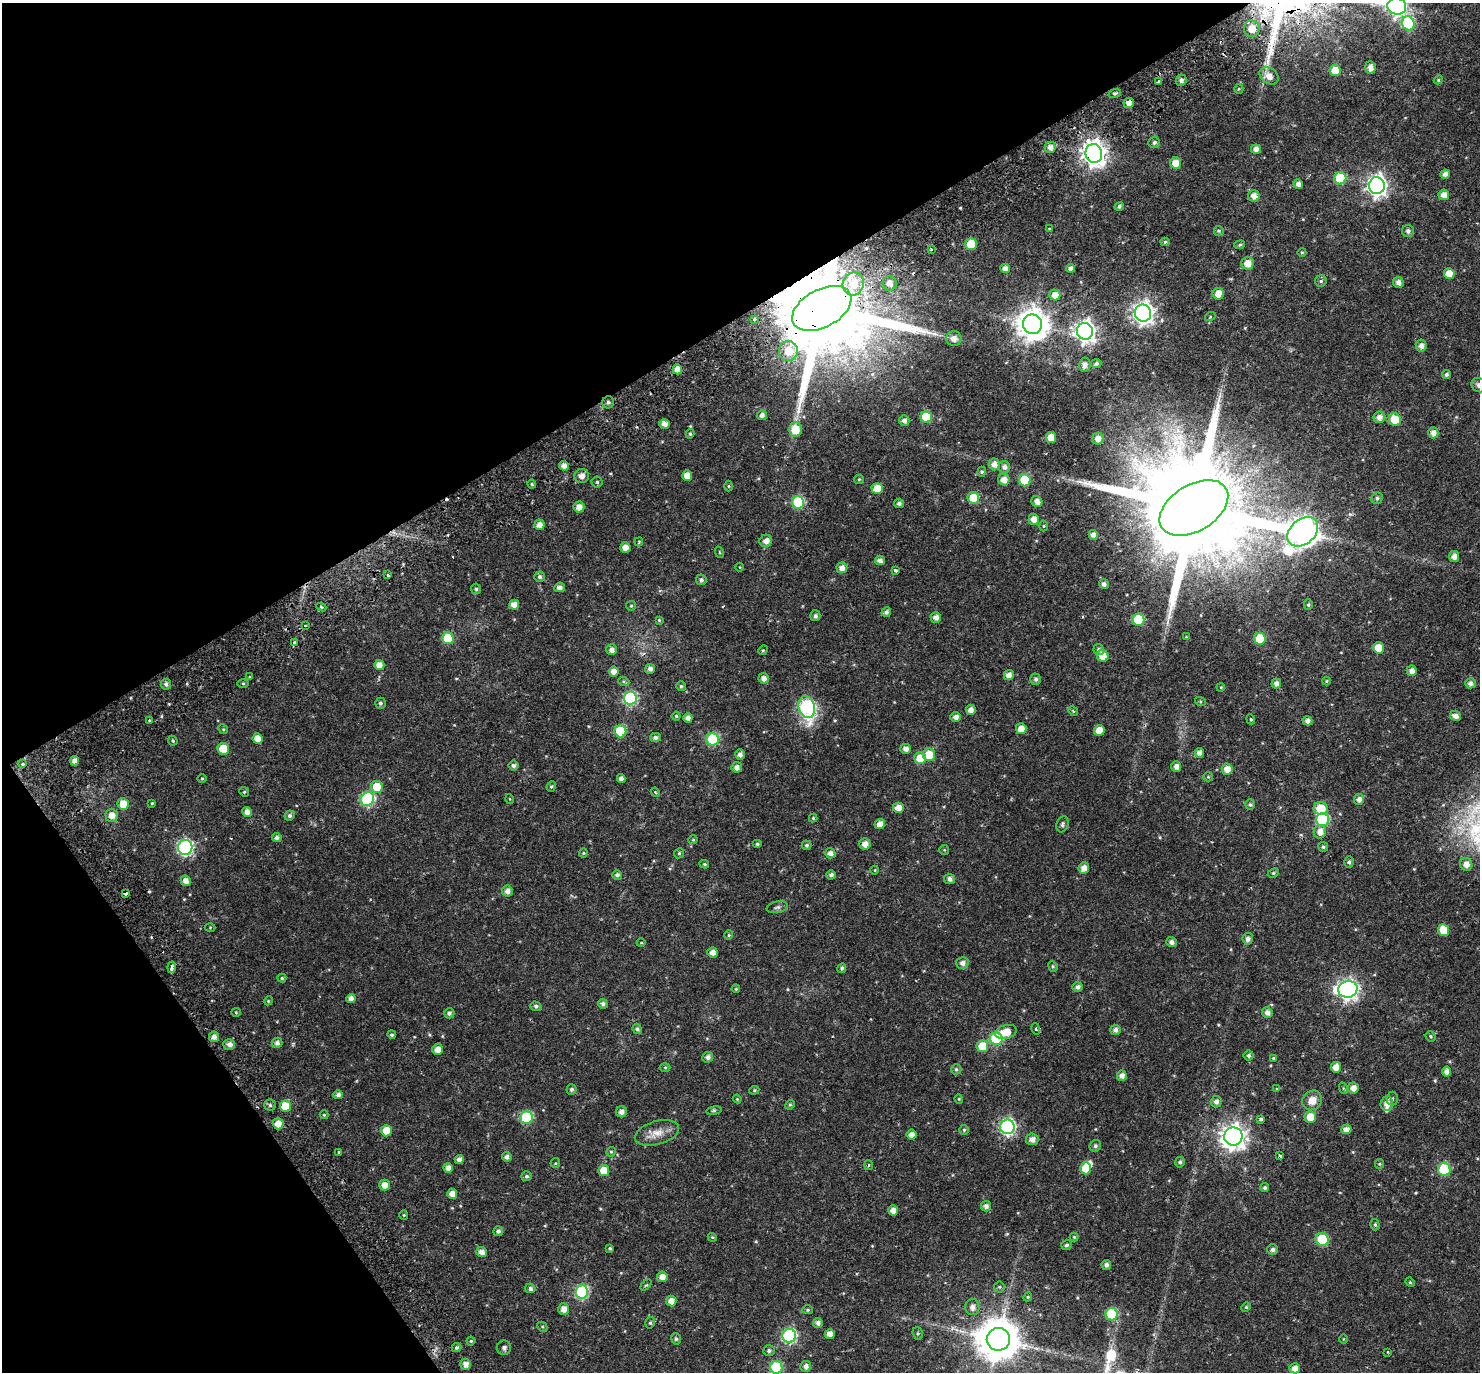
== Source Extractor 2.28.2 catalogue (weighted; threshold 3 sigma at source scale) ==
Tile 5 of 4 x 4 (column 1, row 2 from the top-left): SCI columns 68-1545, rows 2960-4329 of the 6051 x 5978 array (HDU 1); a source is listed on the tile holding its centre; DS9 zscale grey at full resolution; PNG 1482 x 1374 px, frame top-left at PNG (2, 3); each listed source drawn as its Kron ellipse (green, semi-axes under 4 px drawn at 4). Shown black and unused: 30% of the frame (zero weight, under 2 of 3 exposures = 5% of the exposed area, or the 3 px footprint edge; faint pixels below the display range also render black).
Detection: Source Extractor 2.28.2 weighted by HDU 2 'WHT'; one run over the whole footprint, this tile lists its part. Background 0.0628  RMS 0.0047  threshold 0.0209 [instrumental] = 3 sigma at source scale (4.5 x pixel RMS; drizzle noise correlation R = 1.50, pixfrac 1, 0.0396/0.0396 arcsec/px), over >= 5 px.
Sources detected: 368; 1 inside a brighter object's white glare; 7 cosmic-ray / hot-pixel residue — neither listed nor drawn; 3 inside a brighter listed object's ellipse — not listed separately; the other 357 listed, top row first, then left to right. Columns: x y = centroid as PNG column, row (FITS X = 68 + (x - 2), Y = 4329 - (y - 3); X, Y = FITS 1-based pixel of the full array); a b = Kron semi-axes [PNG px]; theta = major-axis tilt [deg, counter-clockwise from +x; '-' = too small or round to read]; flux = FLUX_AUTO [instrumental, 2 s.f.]
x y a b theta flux
1397 6 9 8 - 170
1408 23 7 6 - 32
1252 29 8 8 - 6.2
1370 67 6 5 - 2.9
1335 71 5 5 - 8.6
1269 76 10 7 -34 4.3
1181 80 6 5 - 1.4
1438 80 4 3 - 0.4
1158 81 3 3 - 2.1
1239 89 5 4 - 0.49
1115 93 6 4 18 0.7
1129 103 5 5 - 2.4
1154 142 6 5 - 1
1050 147 6 5 - 2.5
1256 149 5 4 - 2.5
1094 154 9 8 - 360
1176 163 5 5 - 4.9
1445 174 5 4 - 2
1340 178 6 6 - 22
1298 184 5 4 - 2.3
1377 186 8 8 - 220
1444 195 5 5 - 2.9
1254 196 6 5 - 2.8
1119 206 5 4 - 0.88
1049 228 3 2 - 0.32
1219 231 5 4 - 0.63
1408 231 6 6 - 1.4
1165 242 4 4 - 0.66
971 244 6 5 - 12
1240 245 5 4 - 0.57
931 249 3 3 - 1.4
1302 252 4 3 - 0.43
1247 263 6 6 - 4.4
1005 268 5 4 - 2.4
1070 268 4 4 - 1.6
1449 273 5 5 - 5.8
1321 281 6 6 - 0.78
1398 282 5 5 - 2.1
890 283 7 7 - 3.4
853 284 12 10 69 7.5
1218 294 6 5 - 4.7
1055 295 5 5 - 3.7
822 308 32 19 29 12000
1143 313 8 8 - 240
1210 317 5 3 - 0.39
754 319 3 2 - 0.76
1032 324 10 9 - 670
1085 331 8 8 - 230
954 339 7 7 - 2.7
1421 346 6 5 - 2.2
788 351 10 9 - 6.2
1096 363 5 4 - 1
1085 365 7 5 80 2.3
677 369 5 4 - 3.7
1446 375 4 4 - 0.93
1479 385 8 7 - 2
608 402 6 6 - 1.2
762 415 5 5 - 1.6
926 417 6 5 - 15
1379 417 6 5 - 2.6
1395 419 6 6 - 15
904 420 5 5 - 1.6
664 424 5 4 - 2.5
795 429 7 6 - 7.9
1433 433 5 5 - 2.6
690 434 5 4 - 0.67
1051 437 5 5 - 6.7
1098 439 6 6 - 3.3
994 464 6 5 - 2.7
564 466 5 4 - 2.4
1004 467 6 6 - 1.9
982 472 5 4 - 0.56
582 476 7 7 - 2.3
687 476 5 5 - 4.1
859 479 5 4 - 0.54
1004 480 6 5 - 3.6
1025 480 6 6 - 19
597 482 5 5 - 0.72
532 484 4 4 - 0.53
728 486 5 3 - 0.42
877 489 5 5 - 7.2
973 498 6 6 - 11
1377 498 6 5 - 0.93
1037 501 6 5 - 2.5
798 502 6 6 - 33
899 503 5 4 - 1.2
579 507 5 5 - 3
1194 508 38 23 31 15000
1034 519 5 5 - 3.5
539 525 5 5 - 2.8
1044 526 5 3 - 0.44
1303 532 17 12 40 540
1093 535 5 4 - 2.4
766 541 6 6 - 2.7
639 542 4 3 - 0.49
625 547 5 5 - 3.3
719 552 6 3 -71 0.39
1454 556 5 5 - 2.7
880 560 5 4 - 1.7
740 567 4 3 - 0.3
842 568 5 5 - 2.8
895 570 3 3 - 1.6
388 575 3 3 - 2
539 577 5 5 - 1.1
701 580 5 5 - 1.2
1104 584 5 5 - 1.5
560 587 5 4 - 1.6
476 589 5 5 - 0.8
514 605 5 5 - 3.4
1308 605 5 4 - 0.66
631 606 5 4 - 0.55
321 607 5 4 - 0.66
886 612 5 4 - 1.4
815 616 5 5 - 1.3
936 617 5 5 - 2.3
659 620 4 4 - 0.45
1138 620 6 6 - 23
305 626 2 2 - 0.47
1186 637 4 3 - 0.35
448 638 6 6 - 19
1260 639 6 5 - 13
294 643 3 3 - 1.6
1378 648 5 5 - 7.3
611 650 5 5 - 2
763 650 5 4 - 0.47
1099 650 5 5 - 1.1
1103 656 6 5 - 5.5
379 665 5 5 - 3.4
650 669 5 5 - 1.7
1412 671 5 5 - 2.4
614 672 5 5 - 3.3
1009 675 5 5 - 2.7
250 677 4 2 - 0.4
764 678 5 5 - 2.4
1036 679 6 5 - 1.2
1326 681 4 4 - 0.41
624 682 6 4 -19 0.6
1276 683 5 5 - 2.1
1471 683 5 5 - 1.8
166 684 5 5 - 1.2
243 684 5 4 - 0.5
681 686 5 5 - 0.72
1221 687 4 3 - 0.33
630 698 6 6 - 54
1200 701 5 3 - 0.49
380 703 5 5 - 0.99
807 707 11 8 -77 63
971 710 5 5 - 2.6
1073 711 5 4 - 0.47
676 716 4 4 - 0.56
1456 716 5 4 - 2.3
956 717 5 5 - 2.1
688 718 4 4 - 2.2
1251 719 5 4 - 0.56
150 721 3 3 - 1.3
1307 721 5 4 - 1.9
223 729 5 4 - 0.49
1021 729 5 5 - 3.9
620 731 6 6 - 22
1099 731 5 5 - 5.6
655 737 5 4 - 1.2
257 739 5 5 - 5
713 739 6 6 - 32
173 741 5 4 - 0.64
223 749 6 5 - 13
906 749 5 5 - 2
1199 753 5 4 - 2.1
740 755 5 5 - 1.6
929 755 6 6 - 8.4
920 758 6 6 - 7.6
75 761 4 4 - 2.8
23 764 3 3 - 2.6
513 766 5 5 - 1.1
1176 766 5 5 - 2.1
737 767 5 5 - 2
1227 769 5 5 - 4
1208 777 5 4 - 0.46
202 778 5 3 - 0.43
621 779 4 4 - 1.9
551 786 5 4 - 0.67
377 787 6 6 - 9.9
244 792 5 4 - 0.56
655 792 4 3 - 0.4
367 799 7 6 - 50
510 799 5 3 - 0.37
1359 799 5 5 - 2.2
152 803 3 3 - 0.42
123 804 6 5 - 6.3
1250 805 5 4 - 0.72
898 808 5 5 - 4.2
1321 808 7 6 - 9.3
247 812 5 4 - 2.4
112 815 6 6 - 3.3
290 816 5 4 - 0.91
813 818 4 4 - 0.47
1322 819 6 6 - 40
880 824 5 5 - 3.1
1062 824 8 6 72 1
1320 832 7 6 - 3.4
277 838 5 4 - 1.4
693 840 5 4 - 0.45
757 844 5 4 - 0.71
865 844 5 5 - 2.9
807 845 5 4 - 0.77
185 847 7 7 - 80
1323 847 5 5 - 0.67
944 850 5 5 - 0.45
583 853 4 4 - 0.44
679 853 5 4 - 0.62
830 853 5 5 - 2
1349 862 5 4 - 0.82
704 864 5 4 - 0.56
1466 864 6 6 - 3
1084 868 6 5 - 2.9
875 870 4 3 - 0.32
1273 873 6 4 27 0.61
617 875 5 4 - 1.2
831 875 5 4 - 1.3
950 879 5 5 - 1.6
186 881 5 5 - 2.5
507 891 5 5 - 2.2
125 893 4 3 - 2.2
777 907 11 6 12 1.2
210 927 5 3 - 0.38
1443 930 6 5 - 10
729 935 4 4 - 0.46
1248 939 6 5 - 1.6
1171 942 5 5 - 1.7
641 943 4 3 - 0.32
712 952 5 5 - 2.6
962 963 6 6 - 1.9
1053 966 5 4 - 0.57
172 967 6 3 83 3.5
842 968 5 4 - 0.78
282 978 4 4 - 0.57
1078 987 5 5 - 1.5
736 989 4 3 - 0.41
1348 989 9 8 - 190
351 999 4 4 - 2.2
268 1001 4 3 - 0.39
603 1004 5 4 - 1.4
536 1006 5 4 - 0.96
236 1012 4 4 - 0.47
1267 1012 5 5 - 2.1
449 1013 5 5 - 1.2
637 1029 5 4 - 0.97
1036 1029 6 3 -77 0.58
1115 1030 5 5 - 1.7
1006 1032 11 6 15 7.1
392 1035 4 4 - 0.71
1431 1036 5 5 - 0.62
214 1037 5 5 - 2.3
996 1039 6 6 - 41
277 1043 5 5 - 1.6
229 1044 6 5 - 2
982 1046 6 6 - 8.5
437 1049 5 5 - 3.1
1249 1056 5 5 - 0.96
708 1057 5 5 - 1.7
1273 1058 4 4 - 0.47
665 1067 5 3 - 0.42
1336 1067 5 5 - 4.1
956 1069 5 5 - 0.8
1447 1072 5 4 - 2.3
1122 1076 5 5 - 2.3
1343 1088 6 3 -72 0.43
1353 1088 5 5 - 3
572 1089 5 5 - 1.1
1277 1089 4 3 - 0.38
754 1090 5 4 - 0.51
338 1095 4 4 - 1.5
737 1099 4 4 - 0.4
959 1099 4 4 - 0.42
1392 1099 7 5 88 0.85
1312 1100 10 9 - 4.2
1216 1102 6 5 - 1.6
1387 1103 7 6 - 3.1
270 1105 6 5 - 0.8
790 1105 5 4 - 0.53
286 1106 6 5 - 10
714 1111 8 4 9 0.69
621 1112 5 5 - 2.2
324 1115 4 4 - 0.38
527 1117 6 6 - 35
1310 1117 6 6 - 6
1261 1119 3 3 - 1.2
278 1124 5 5 - 4.4
1007 1127 7 7 - 95
1346 1129 5 5 - 2.5
964 1130 5 5 - 0.59
386 1131 5 5 - 7.7
657 1133 23 11 15 5.6
911 1135 5 5 - 2.5
1233 1136 9 9 - 340
1032 1139 6 6 - 2.6
1095 1146 6 5 - 1.1
339 1152 3 3 - 0.42
611 1152 5 4 - 0.58
1280 1156 3 3 - 1.4
507 1157 5 4 - 1.7
459 1160 4 4 - 2.1
1180 1162 5 4 - 0.87
555 1163 5 4 - 0.5
1379 1164 5 4 - 0.49
869 1165 5 3 - 0.47
448 1168 5 5 - 2.4
1086 1168 6 5 - 9.3
1444 1169 6 6 - 26
604 1170 5 5 - 7
526 1176 5 5 - 0.95
384 1185 5 5 - 3.3
1265 1188 4 4 - 0.95
452 1194 5 5 - 3
986 1206 5 5 - 1.5
893 1210 5 5 - 3
404 1215 4 4 - 0.45
1375 1225 6 4 -74 0.77
498 1231 5 5 - 1.2
712 1237 4 3 - 0.46
1074 1237 4 4 - 0.51
1322 1239 7 6 - 25
1066 1245 5 5 - 0.98
610 1248 4 3 - 0.61
1273 1250 5 5 - 1.2
482 1252 5 5 - 2.6
1106 1265 5 4 - 1.5
662 1277 5 5 - 3.4
1410 1282 5 4 - 0.53
646 1285 6 4 42 0.58
999 1287 5 5 - 0.59
530 1288 5 5 - 1.2
582 1292 6 6 - 47
1028 1297 4 4 - 0.49
671 1301 5 5 - 3.2
972 1307 8 7 - 2.1
1246 1307 5 4 - 0.47
564 1309 5 5 - 2.9
808 1310 5 4 - 0.62
1112 1314 6 6 - 29
650 1323 6 4 76 0.69
818 1323 5 5 - 1.8
542 1327 5 3 - 0.51
918 1333 6 5 - 0.69
830 1334 5 4 - 2.9
789 1336 7 7 - 66
676 1339 6 4 -75 0.81
998 1339 11 11 - 1500
1343 1339 5 3 - 0.34
471 1341 4 4 - 0.51
456 1347 5 4 - 0.82
504 1348 7 7 - 1.1
769 1351 6 5 - 1.1
1388 1352 3 3 - 0.47
465 1364 5 5 - 2.7
806 1366 5 5 - 2
776 1367 6 6 - 28
1295 1368 5 5 - 2.7
Overlapping masked pixels (flux is a lower limit): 5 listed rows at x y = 1094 154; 822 308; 1194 508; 650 669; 125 893
Isophote crosses this tile's border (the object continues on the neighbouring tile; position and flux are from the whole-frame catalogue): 3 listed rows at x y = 1397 6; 1479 385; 776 1367